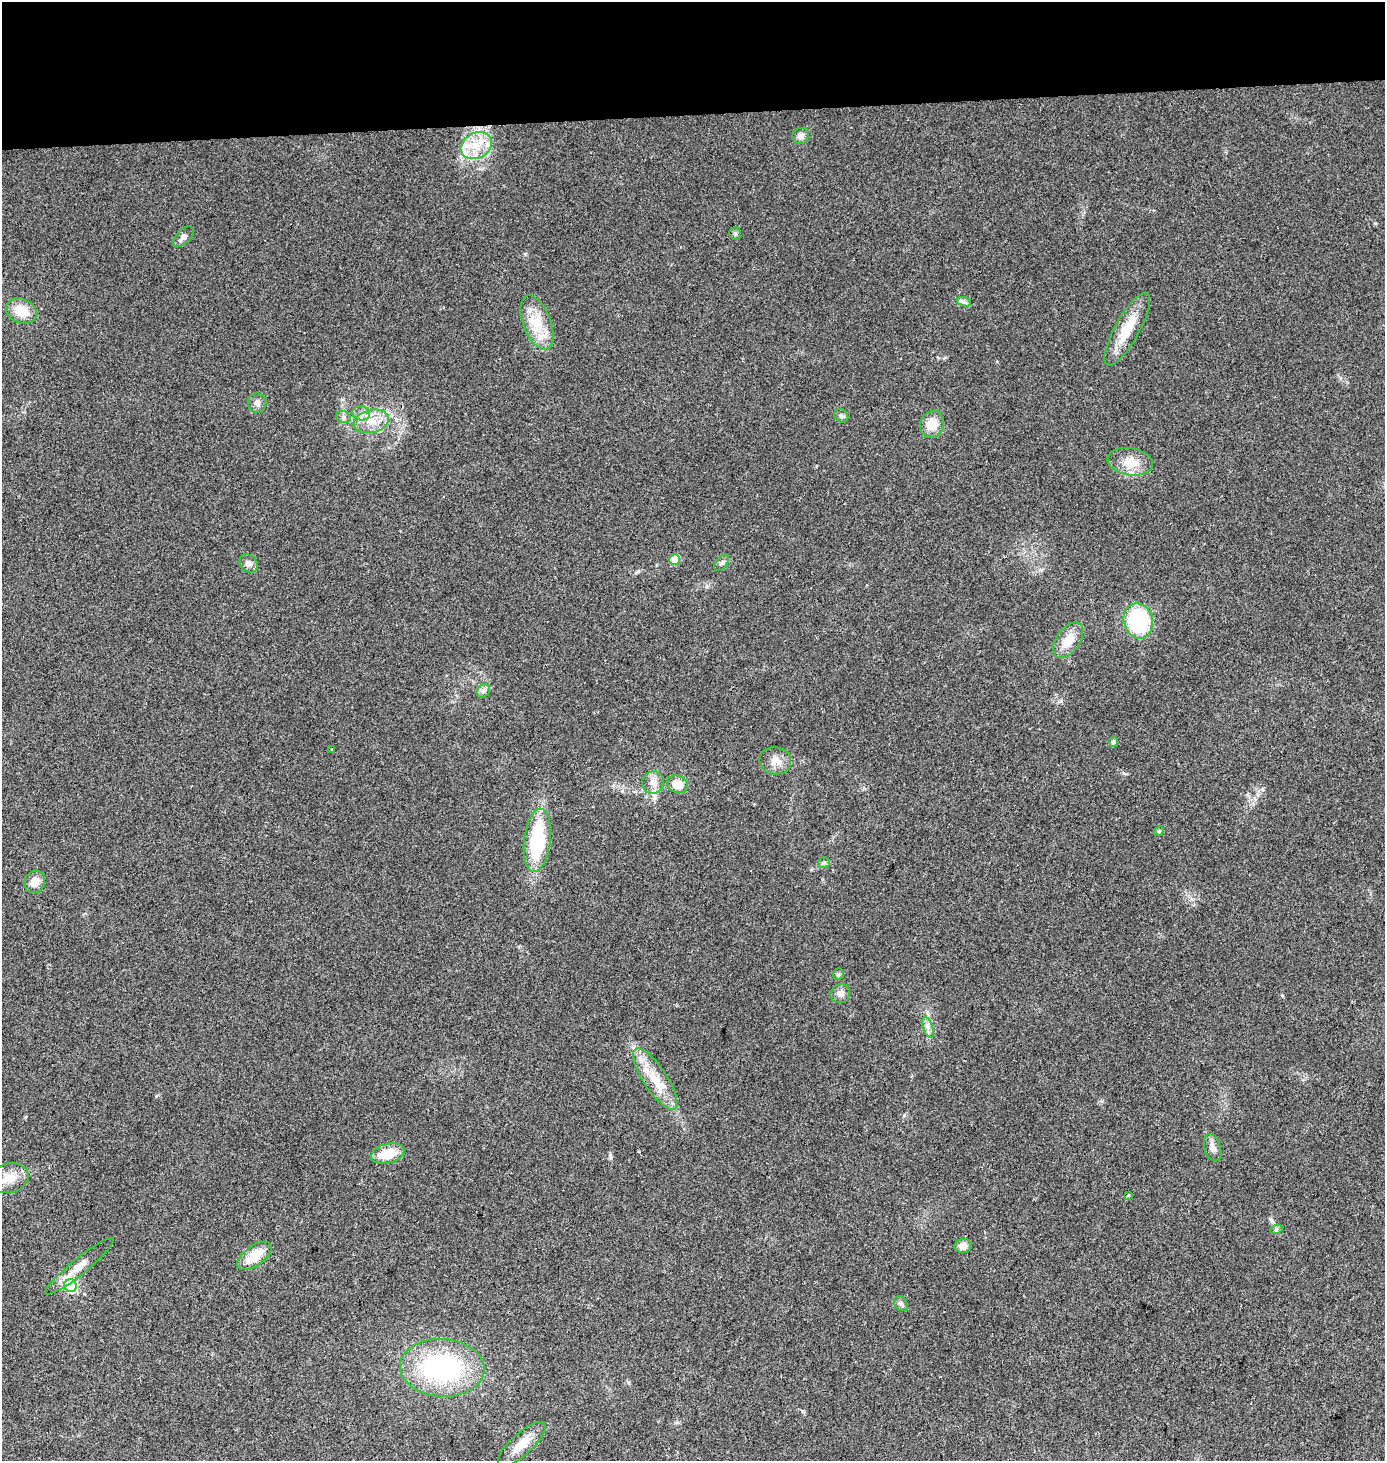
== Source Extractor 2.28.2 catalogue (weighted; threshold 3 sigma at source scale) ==
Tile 2 of 3 x 3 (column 2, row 1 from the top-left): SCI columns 1388-2770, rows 2935-4393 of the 4152 x 4411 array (HDU 1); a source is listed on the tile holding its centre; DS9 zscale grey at full resolution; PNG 1387 x 1463 px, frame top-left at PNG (2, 2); each listed source drawn as its Kron ellipse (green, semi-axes under 4 px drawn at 4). Shown black and unused: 8% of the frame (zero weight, under 2 of 3 exposures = <1% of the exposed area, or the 3 px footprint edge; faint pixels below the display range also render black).
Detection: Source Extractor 2.28.2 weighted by HDU 2 'WHT'; one run over the whole footprint, this tile lists its part. Background 0.0538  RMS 0.007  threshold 0.0317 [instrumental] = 3 sigma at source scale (4.5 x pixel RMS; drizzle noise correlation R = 1.50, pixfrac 1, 0.0396/0.0396 arcsec/px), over >= 5 px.
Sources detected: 50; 4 inside a brighter listed object's ellipse — not listed separately; the other 46 listed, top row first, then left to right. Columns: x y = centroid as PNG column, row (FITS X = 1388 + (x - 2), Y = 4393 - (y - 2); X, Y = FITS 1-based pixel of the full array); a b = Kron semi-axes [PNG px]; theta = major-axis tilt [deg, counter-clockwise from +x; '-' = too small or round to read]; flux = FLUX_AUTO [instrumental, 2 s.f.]
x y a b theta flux
801 136 8 8 - 3.5
476 146 16 12 29 14
735 234 6 6 - 1.4
183 237 13 7 44 3.7
964 302 7 4 -19 1.7
21 311 16 12 -23 15
537 323 28 14 -69 19
1127 329 41 12 61 21
257 403 9 9 - 3.2
361 413 9 7 -13 3.6
841 416 7 6 - 1.8
343 417 7 6 - 2
371 421 18 11 12 11
932 424 14 11 67 11
1130 462 23 13 -9 13
675 559 5 5 - 15
248 563 10 8 -45 3.4
722 563 9 5 52 2.1
1138 621 18 14 -77 64
1068 640 20 12 55 13
483 691 7 6 - 2.2
1113 742 5 4 - 1.7
332 749 2 2 - 0.7
775 761 16 13 -12 8
653 782 11 11 - 6
677 784 11 8 -22 11
1159 831 5 4 - 0.91
537 840 32 13 84 49
824 863 6 5 - 1.2
35 882 11 10 - 7.5
838 974 6 5 - 1.1
840 994 10 9 - 4
928 1027 11 4 -72 3.1
655 1079 36 12 -57 19
1213 1148 14 8 -73 4.6
388 1154 17 10 13 17
9 1178 20 14 13 13
1129 1195 3 3 - 3.3
1276 1230 6 4 18 1.2
963 1246 8 7 - 6.1
254 1256 20 10 35 15
79 1266 43 8 39 11
70 1286 6 6 - 84
901 1304 8 6 -55 1.9
442 1368 42 29 -4 100
522 1444 30 11 42 13
Overlapping masked pixels (flux is a lower limit): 1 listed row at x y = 675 559
Unlisted compact peaks at least as high as the median listed source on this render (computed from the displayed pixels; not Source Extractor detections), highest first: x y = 1061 701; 610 1155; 525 254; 1375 223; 802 1411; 1124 773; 1282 995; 622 791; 1271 1220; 638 571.